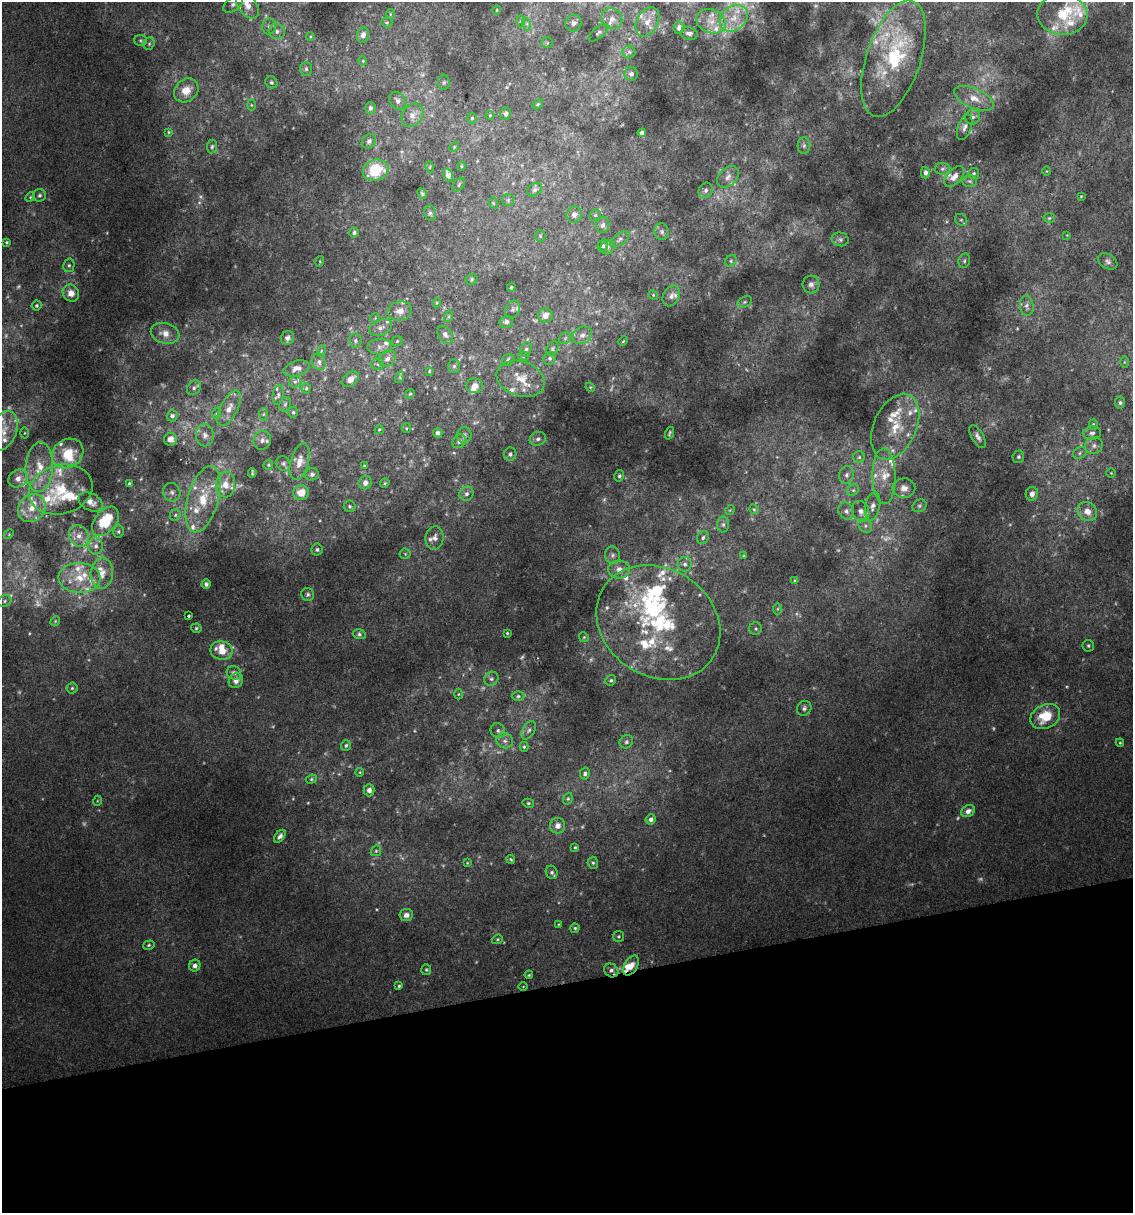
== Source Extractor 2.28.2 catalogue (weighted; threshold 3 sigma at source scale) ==
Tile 14 of 4 x 4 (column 2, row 4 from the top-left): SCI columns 1155-2285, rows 1-1211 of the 4616 x 4845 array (HDU 1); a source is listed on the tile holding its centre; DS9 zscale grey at full resolution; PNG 1135 x 1215 px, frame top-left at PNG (2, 2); each listed source drawn as its Kron ellipse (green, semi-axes under 4 px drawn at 4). Shown black and unused: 19% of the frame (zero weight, under 2 of 3 exposures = <1% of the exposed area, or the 3 px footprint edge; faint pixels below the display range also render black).
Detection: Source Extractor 2.28.2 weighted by HDU 2 'WHT'; one run over the whole footprint, this tile lists its part. Background 0.0207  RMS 0.007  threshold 0.0314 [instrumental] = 3 sigma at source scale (4.5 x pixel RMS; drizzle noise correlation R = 1.50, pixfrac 1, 0.0396/0.0396 arcsec/px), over >= 5 px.
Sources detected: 399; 52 too faint to see at this stretch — neither listed nor drawn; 68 inside a brighter listed object's ellipse — not listed separately; the other 279 listed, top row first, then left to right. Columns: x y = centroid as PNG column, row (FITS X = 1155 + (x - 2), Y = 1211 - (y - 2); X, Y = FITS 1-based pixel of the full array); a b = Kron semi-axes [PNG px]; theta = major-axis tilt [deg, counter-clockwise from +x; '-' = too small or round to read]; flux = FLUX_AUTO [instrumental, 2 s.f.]
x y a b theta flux
233 4 11 6 38 3
247 5 15 9 -56 9
497 10 4 4 - 0.73
390 14 5 3 - 0.7
1062 14 25 20 -4 20
734 18 15 12 39 12
612 19 11 10 - 5.9
520 21 6 4 -90 1.2
711 21 15 11 -24 9.1
387 22 5 5 - 0.94
647 22 15 10 61 8.4
573 23 8 8 - 3.3
527 24 7 4 -72 1.4
269 26 8 7 - 2.5
679 28 6 5 - 3.4
277 31 8 7 - 2.8
598 33 12 5 39 2.3
689 34 8 6 -9 2.9
363 35 8 6 73 3.7
310 37 4 3 - 0.64
141 40 6 5 - 1.2
149 43 7 5 71 1.4
547 43 5 5 - 1
629 52 6 6 - 1.8
893 59 61 27 72 70
363 61 4 4 - 0.68
306 69 7 6 - 1.7
631 74 7 6 - 2.6
271 82 6 5 - 1.4
444 82 8 6 89 1.6
186 90 13 11 44 11
974 98 21 10 -24 11
398 101 10 7 -51 3.5
538 104 6 4 44 0.87
251 105 5 3 - 0.81
370 108 6 5 - 2.3
506 114 6 5 - 2.2
412 115 13 10 52 6.3
490 115 4 4 - 0.68
973 117 8 7 - 2.6
472 118 5 4 - 1
965 127 13 6 71 3.6
169 132 4 3 - 0.75
642 133 4 4 - 3.6
369 141 8 6 47 2.3
804 146 8 6 89 2.2
212 147 7 5 84 1.4
454 147 5 4 - 0.85
461 166 5 3 - 0.71
430 167 5 3 - 0.72
942 169 8 6 1 1.9
375 170 13 10 19 26
1046 171 5 3 - 0.57
925 173 6 4 90 2.4
974 173 5 5 - 1.3
448 175 7 4 -74 4.7
954 176 12 7 47 5.9
728 177 13 8 46 4.5
970 181 7 6 - 1.6
459 185 7 5 53 1.4
535 190 8 6 34 2.1
706 190 8 6 60 2.5
422 194 6 4 -51 1.1
39 195 6 6 - 1.7
1081 196 4 3 - 0.65
30 197 5 4 - 0.85
508 200 6 6 - 1.3
493 203 6 4 -71 0.83
430 213 7 6 - 1.8
574 215 8 7 - 3.9
595 215 6 5 - 1.2
1049 218 5 5 - 1.1
961 220 6 5 - 1.6
603 225 8 6 72 3
662 232 8 7 - 2.2
354 233 5 5 - 1.6
1067 235 3 3 - 0.53
540 236 5 5 - 0.94
620 239 11 5 35 2.2
840 239 8 6 -12 2.1
6 242 3 3 - 0.92
603 246 6 5 - 2.1
608 247 7 6 - 2
320 261 5 3 - 0.83
731 261 6 5 - 1.5
964 261 7 5 76 1.7
1108 261 10 7 -31 2.7
69 265 7 5 77 1.5
472 279 6 5 - 1.1
811 284 9 8 - 3.1
511 287 5 3 - 0.8
71 293 9 8 - 5.6
653 295 5 4 - 0.82
671 296 11 8 61 3.5
745 302 8 5 27 1.5
437 303 5 3 - 0.7
37 305 5 4 - 1.3
1027 306 10 7 -82 2.6
512 309 9 7 64 2.2
400 311 12 9 10 6.2
545 315 7 7 - 5.3
449 316 6 4 72 0.99
375 318 5 4 - 0.79
506 322 7 6 - 2.3
381 328 12 7 20 3.6
165 333 14 10 -15 7.4
445 335 10 6 -57 2.5
582 335 10 8 29 4.1
287 338 7 6 - 2.4
565 338 6 5 - 1.3
355 340 7 6 - 1.8
397 341 6 4 45 0.96
623 341 5 3 - 0.72
380 347 12 7 3 4
526 349 7 5 72 1.8
552 349 8 5 63 1.7
321 351 6 3 72 0.75
523 356 5 5 - 0.99
387 358 9 7 47 4.3
550 358 6 6 - 1.8
508 360 6 5 - 2.1
319 362 8 6 -74 2.4
1124 362 6 4 -90 0.82
378 364 6 5 - 1.6
454 366 7 6 - 1.5
297 368 13 7 17 5
429 371 4 3 - 0.71
400 377 6 4 73 0.87
351 379 9 6 42 5.3
521 379 25 17 -19 16
295 382 6 5 - 1.8
474 386 8 7 - 4.5
590 387 5 4 - 0.76
194 388 8 6 52 2
306 388 5 4 - 1
410 394 5 4 - 0.92
278 395 10 5 80 2.2
1120 403 6 5 - 1.4
285 404 7 5 68 1.7
229 408 19 8 63 8
293 412 5 4 - 1.1
217 413 6 3 70 1
263 414 6 4 87 1.1
172 416 5 5 - 2.4
1093 424 5 4 - 1.1
895 427 35 21 66 26
406 428 5 4 - 0.86
379 430 4 4 - 0.75
3 431 21 13 69 13
24 433 5 3 - 0.65
438 433 4 4 - 2.5
669 433 6 3 71 1.2
1092 433 9 6 5 2.5
205 435 11 9 -87 4.3
464 435 8 7 - 2.4
978 437 13 6 -59 3
170 439 6 6 - 5.4
538 439 8 7 - 2.5
262 440 9 8 - 3.6
459 441 7 6 - 2.2
1094 446 9 8 - 3.3
1080 453 7 5 25 1.6
68 454 16 14 35 21
510 454 7 6 - 2.1
859 457 6 6 - 1.5
1018 457 6 5 - 1.4
300 461 18 9 75 8.1
283 463 7 6 - 1.7
268 465 5 4 - 0.91
364 466 3 3 - 0.77
39 467 25 13 87 18
252 473 5 2 - 0.95
1111 473 4 4 - 0.78
312 474 7 6 - 2.1
847 475 9 7 74 2.5
619 476 6 4 78 1.4
884 476 28 11 -89 14
18 478 10 8 39 5.8
129 483 3 3 - 0.89
365 483 7 6 - 3
385 483 5 4 - 0.9
225 485 13 9 87 9.4
904 488 11 10 - 5
61 490 32 24 15 36
853 490 6 5 - 1.2
172 492 9 8 - 3.7
301 493 8 7 - 9.1
467 494 7 6 - 2.7
1032 494 7 6 - 3.8
203 499 34 15 74 30
91 502 13 8 -28 6.4
350 506 6 5 - 1.4
873 506 14 7 79 4.1
919 506 7 6 - 1.5
32 508 15 13 50 13
754 509 5 4 - 1
730 510 5 4 - 0.84
846 511 9 7 -58 2.7
861 511 10 8 -70 4.3
1087 511 10 9 - 7.5
175 515 6 5 - 1.5
105 521 17 10 52 31
723 525 8 6 -89 1.8
865 526 7 6 - 2.2
118 531 6 5 - 1.3
9 534 5 4 - 0.76
79 536 11 9 -54 6.7
435 538 11 9 83 4.2
703 538 6 5 - 1.7
96 546 8 7 - 3.6
317 550 6 5 - 1.5
405 554 5 5 - 0.99
612 555 8 7 - 2.7
743 556 4 3 - 0.78
685 564 7 7 - 2.3
619 569 11 9 2 6.1
102 573 15 11 84 8.6
80 578 21 15 -1 18
795 580 4 3 - 0.7
206 584 4 4 - 1.8
308 594 7 6 - 1.7
5 601 7 5 25 1.8
778 609 6 4 89 0.96
188 616 3 3 - 1.7
55 621 5 4 - 0.88
658 622 65 54 -33 100
196 628 5 4 - 1.1
756 629 6 6 - 1.4
507 633 4 3 - 0.72
359 634 6 5 - 1.6
584 637 5 4 - 0.91
1088 646 6 5 - 1.3
222 650 11 9 -10 9.4
234 673 7 6 - 2.7
491 679 7 6 - 2.1
611 680 5 5 - 1.4
236 681 8 7 - 4
72 688 5 5 - 1.2
458 694 5 3 - 0.74
518 696 6 4 0 1.3
804 708 8 7 - 2.1
1045 716 15 12 26 20
529 730 10 6 60 2.5
498 731 8 6 -43 2.2
505 741 8 7 - 3.2
626 742 7 6 - 1.8
1120 743 4 4 - 0.65
346 745 5 5 - 1.4
524 747 5 4 - 1.1
360 772 4 3 - 0.56
585 774 6 5 - 1.8
311 779 5 4 - 0.98
369 790 6 5 - 3.3
568 799 6 4 69 1.1
97 801 5 3 - 0.66
528 803 5 4 - 1.1
968 811 7 5 29 4.3
651 819 5 5 - 3.3
558 826 8 7 - 4.3
280 836 7 4 51 2.5
575 847 4 3 - 0.89
376 851 5 5 - 1
511 859 4 3 - 0.86
467 863 4 3 - 0.64
593 863 6 5 - 1.4
552 872 7 5 -64 1.8
406 915 7 6 - 3.9
559 924 4 3 - 0.57
575 928 5 4 - 1.2
619 936 5 5 - 1.1
497 939 6 4 21 1
149 945 6 4 17 1.2
195 966 6 5 - 3.3
631 966 11 6 59 6.9
426 970 5 5 - 1.2
611 970 7 6 - 2.8
529 975 4 3 - 0.67
399 986 4 3 - 1
523 986 5 3 - 0.58
Overlapping masked pixels (flux is a lower limit): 2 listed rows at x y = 631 966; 611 970
Isophote crosses this tile's border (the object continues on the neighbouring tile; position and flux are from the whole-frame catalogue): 3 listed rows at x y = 247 5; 1062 14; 3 431